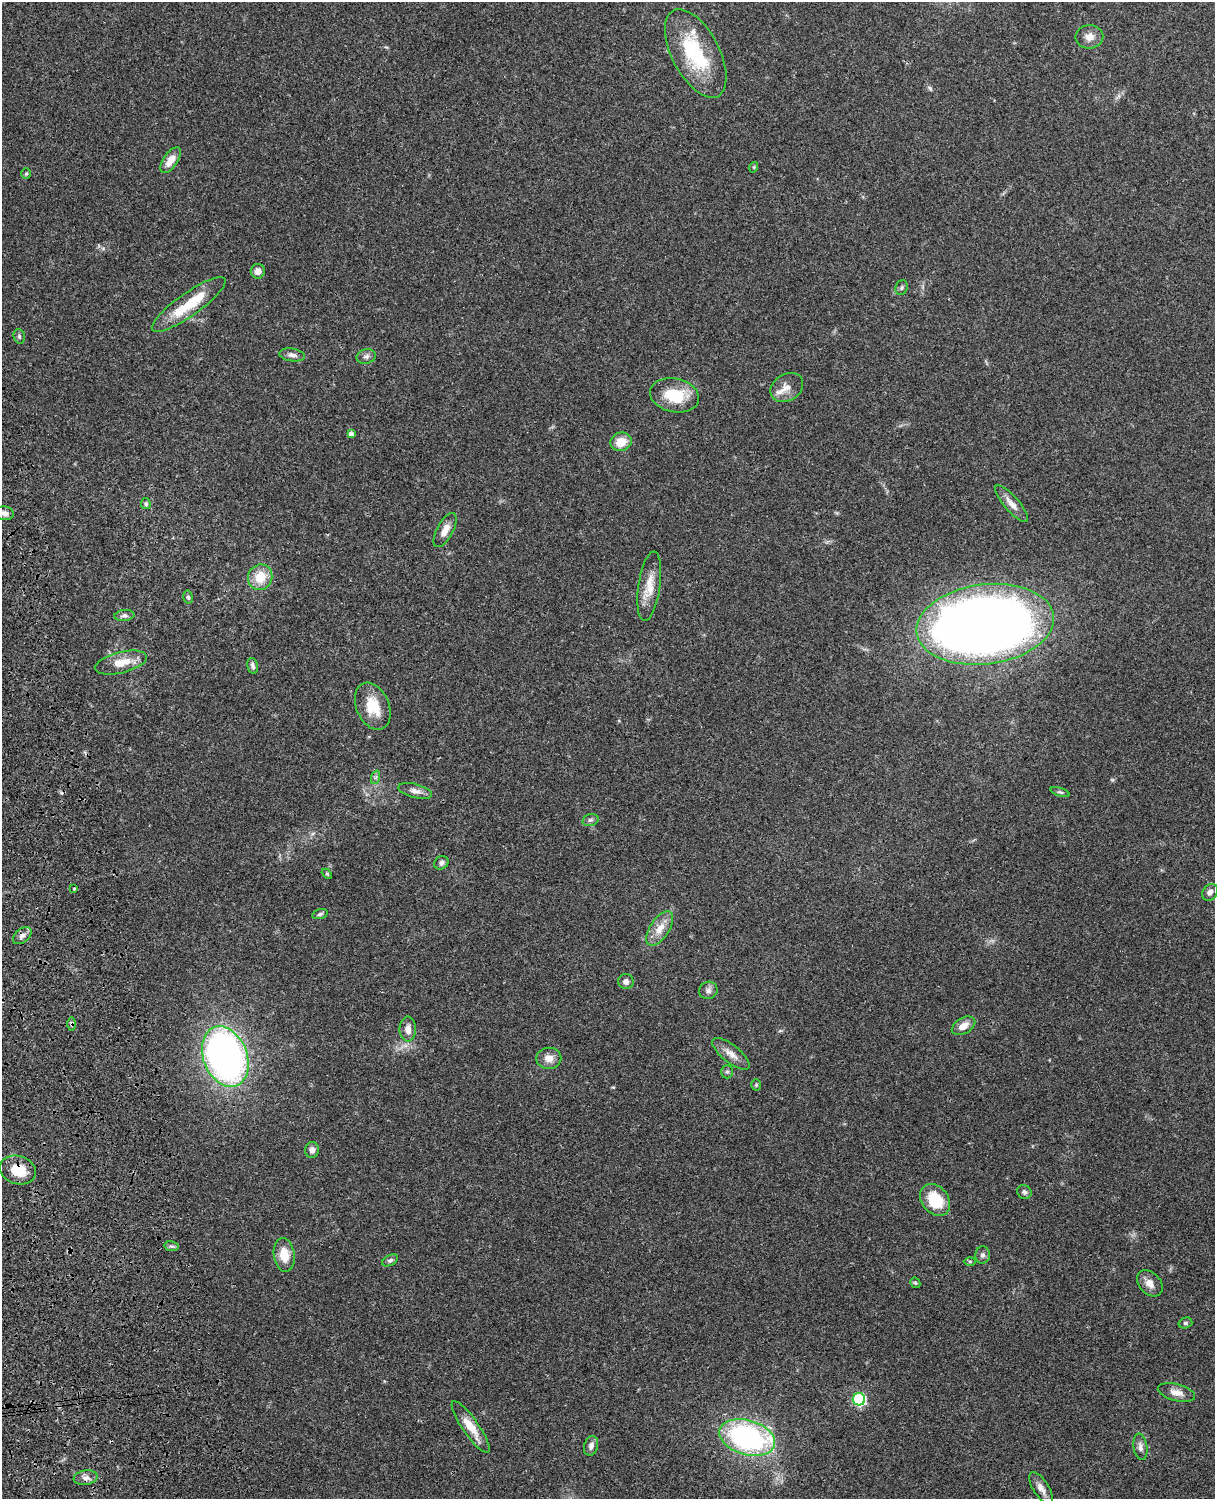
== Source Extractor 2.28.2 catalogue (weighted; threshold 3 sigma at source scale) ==
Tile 7 of 4 x 3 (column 3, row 2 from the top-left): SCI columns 2546-3758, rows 1772-3268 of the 5089 x 4926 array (HDU 1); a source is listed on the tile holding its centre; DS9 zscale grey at full resolution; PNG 1217 x 1501 px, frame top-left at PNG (2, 2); each listed source drawn as its Kron ellipse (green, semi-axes under 4 px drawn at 4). Shown black and unused: <1% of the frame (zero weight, under 3 of 4 exposures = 6% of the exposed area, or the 3 px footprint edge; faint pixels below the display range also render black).
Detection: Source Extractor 2.28.2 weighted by HDU 2 'WHT'; one run over the whole footprint, this tile lists its part. Background 0.0794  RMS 0.0059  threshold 0.0266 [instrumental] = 3 sigma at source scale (4.5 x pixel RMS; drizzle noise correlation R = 1.50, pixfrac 1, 0.05/0.05 arcsec/px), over >= 5 px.
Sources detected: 72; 4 inside a brighter listed object's ellipse — not listed separately; the other 68 listed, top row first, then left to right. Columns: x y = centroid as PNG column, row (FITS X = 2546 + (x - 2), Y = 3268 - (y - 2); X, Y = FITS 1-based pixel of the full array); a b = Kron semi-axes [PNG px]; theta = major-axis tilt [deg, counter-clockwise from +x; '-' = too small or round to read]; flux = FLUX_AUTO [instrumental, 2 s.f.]
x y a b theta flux
1089 37 14 11 1 4.7
696 53 48 23 -62 42
171 160 15 7 56 7
754 167 5 3 - 0.56
26 173 5 5 - 0.76
258 271 7 7 - 3.5
902 288 8 6 73 1.2
189 304 44 11 35 22
19 336 7 5 -75 1.2
292 355 13 6 -9 2.5
366 356 10 7 13 2.1
787 387 17 13 33 5.7
674 395 25 16 -12 21
351 434 4 4 - 1.9
621 442 10 9 - 9.1
146 504 5 5 - 1.1
1012 504 23 7 -49 5.2
4 513 9 7 -9 2.8
445 530 19 8 62 5.7
260 577 13 12 - 12
649 586 35 11 82 10
188 597 7 4 -78 1.2
124 615 10 5 7 1.9
985 624 69 40 7 850
121 663 27 10 14 10
253 666 8 5 -77 1.6
373 706 24 16 -67 16
376 777 7 4 70 1.1
415 791 17 7 -14 3.4
1060 792 10 4 -19 1.1
590 820 8 5 14 1.4
441 863 7 6 - 1.8
327 874 6 3 -45 0.67
74 889 3 3 - 0.63
1210 892 9 7 53 2.5
320 914 8 5 16 1.3
660 929 19 9 56 7.8
22 936 11 6 39 2.3
626 982 7 7 - 2.1
708 990 9 8 - 2.4
71 1024 7 4 90 1.1
964 1026 13 8 31 5.4
408 1029 12 8 -89 4.1
731 1054 23 8 -38 5.5
225 1057 31 22 -69 270
549 1058 12 10 1 5.2
727 1072 6 5 - 1.2
756 1085 5 4 - 0.81
312 1150 8 7 - 2.8
18 1170 18 14 -17 14
1024 1192 7 6 - 1.7
935 1200 17 13 -51 20
171 1246 7 5 -9 1.2
284 1255 17 10 -82 9.7
983 1255 8 7 - 1.8
390 1260 8 5 28 1.5
970 1262 6 4 0 0.77
915 1283 6 4 -42 0.76
1150 1283 15 10 -47 4.9
1185 1323 7 5 15 1
1176 1392 19 8 -14 4.6
859 1399 6 6 - 68
471 1427 31 8 -55 11
747 1438 29 17 -16 110
591 1446 10 7 73 2.5
1140 1447 13 7 -81 2.8
85 1478 12 7 9 3
1041 1488 18 8 -58 4.3
Overlapping masked pixels (flux is a lower limit): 2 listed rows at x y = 71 1024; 18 1170
Isophote crosses this tile's border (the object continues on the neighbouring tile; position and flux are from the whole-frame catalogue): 1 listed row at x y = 4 513